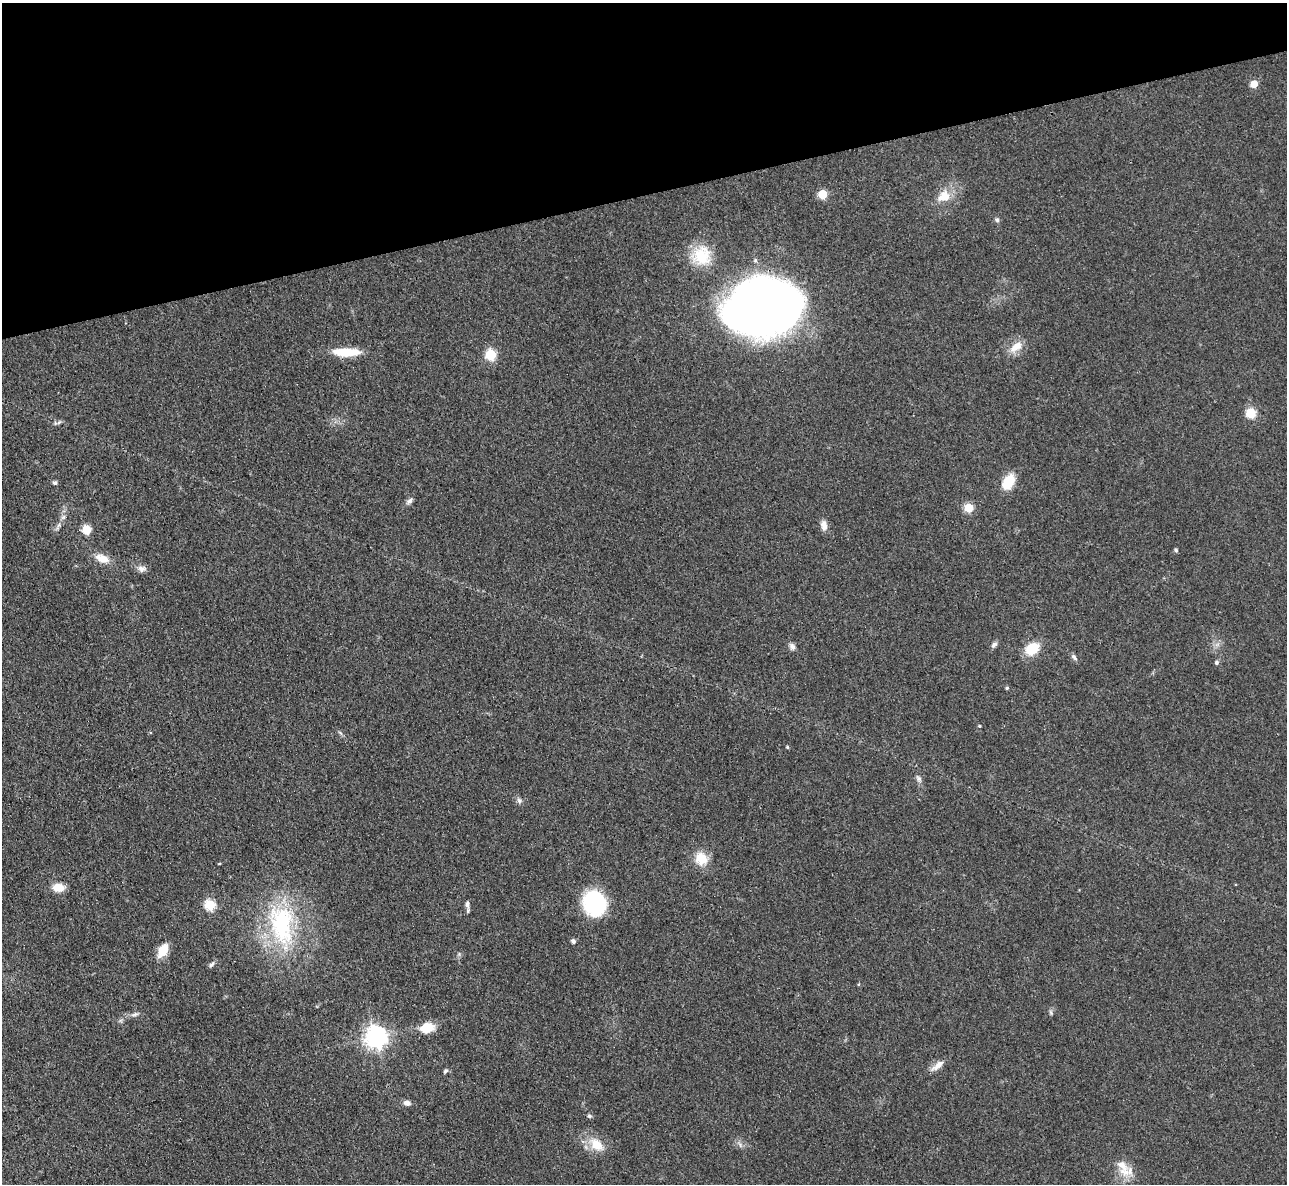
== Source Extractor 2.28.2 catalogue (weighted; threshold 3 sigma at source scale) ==
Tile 3 of 4 x 4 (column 3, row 1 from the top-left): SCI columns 2582-3866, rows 3813-4994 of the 5162 x 5140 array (HDU 1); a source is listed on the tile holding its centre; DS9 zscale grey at full resolution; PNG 1289 x 1186 px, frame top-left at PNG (2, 3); no overlay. Shown black and unused: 16% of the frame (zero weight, under 3 of 4 exposures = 2% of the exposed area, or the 3 px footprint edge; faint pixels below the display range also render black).
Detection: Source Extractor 2.28.2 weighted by HDU 2 'WHT'; one run over the whole footprint, this tile lists its part. Background 0.0792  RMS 0.0058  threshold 0.0262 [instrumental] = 3 sigma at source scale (4.5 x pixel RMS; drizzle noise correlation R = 1.50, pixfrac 1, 0.05/0.05 arcsec/px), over >= 5 px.
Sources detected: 51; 1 inside a brighter object's white glare — not listed; the other 50 listed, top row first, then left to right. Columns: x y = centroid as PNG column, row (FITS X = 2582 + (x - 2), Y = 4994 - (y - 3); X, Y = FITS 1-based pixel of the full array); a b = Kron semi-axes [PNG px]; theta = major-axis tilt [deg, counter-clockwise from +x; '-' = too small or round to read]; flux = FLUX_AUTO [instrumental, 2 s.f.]
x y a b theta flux
1254 84 5 5 - 11
822 194 5 5 - 21
944 196 17 14 37 9.8
997 220 6 5 - 1.2
702 256 27 24 88 20
772 304 74 45 12 500
1016 347 19 10 38 7.1
346 352 32 9 -1 15
491 355 6 5 - 40
1251 413 5 5 - 33
1008 482 16 10 61 15
55 483 6 6 - 1.1
409 501 11 6 41 2
969 508 5 5 - 23
63 517 7 6 - 1.5
59 525 7 4 71 1.3
824 525 12 8 -80 3.9
86 529 5 5 - 24
1176 550 6 4 -18 0.86
102 558 20 11 -22 7
142 569 11 8 -9 2.9
994 645 9 5 45 1.7
792 646 10 6 -54 2.2
1032 649 15 11 36 15
1074 657 10 5 -53 1.5
1216 663 5 5 - 1.1
1007 688 5 4 - 0.74
979 726 4 4 - 0.57
787 747 4 3 - 0.84
919 778 8 6 -45 1.8
519 801 8 5 -64 1.6
701 859 17 15 -55 10
58 888 12 8 1 7.8
595 903 22 18 -59 62
210 905 6 5 - 37
467 905 11 5 -82 2.2
281 924 56 30 -81 68
573 941 6 5 - 1.4
163 950 19 10 61 8.4
211 965 8 6 43 1.5
1051 1012 8 4 -81 1
135 1014 12 5 18 1.8
427 1028 18 12 16 10
376 1037 8 7 - 410
937 1065 21 7 38 4.3
445 1071 7 5 50 1.1
407 1103 8 6 -10 3
589 1116 6 5 - 1
596 1145 21 13 -40 11
1122 1165 23 14 -53 9.8